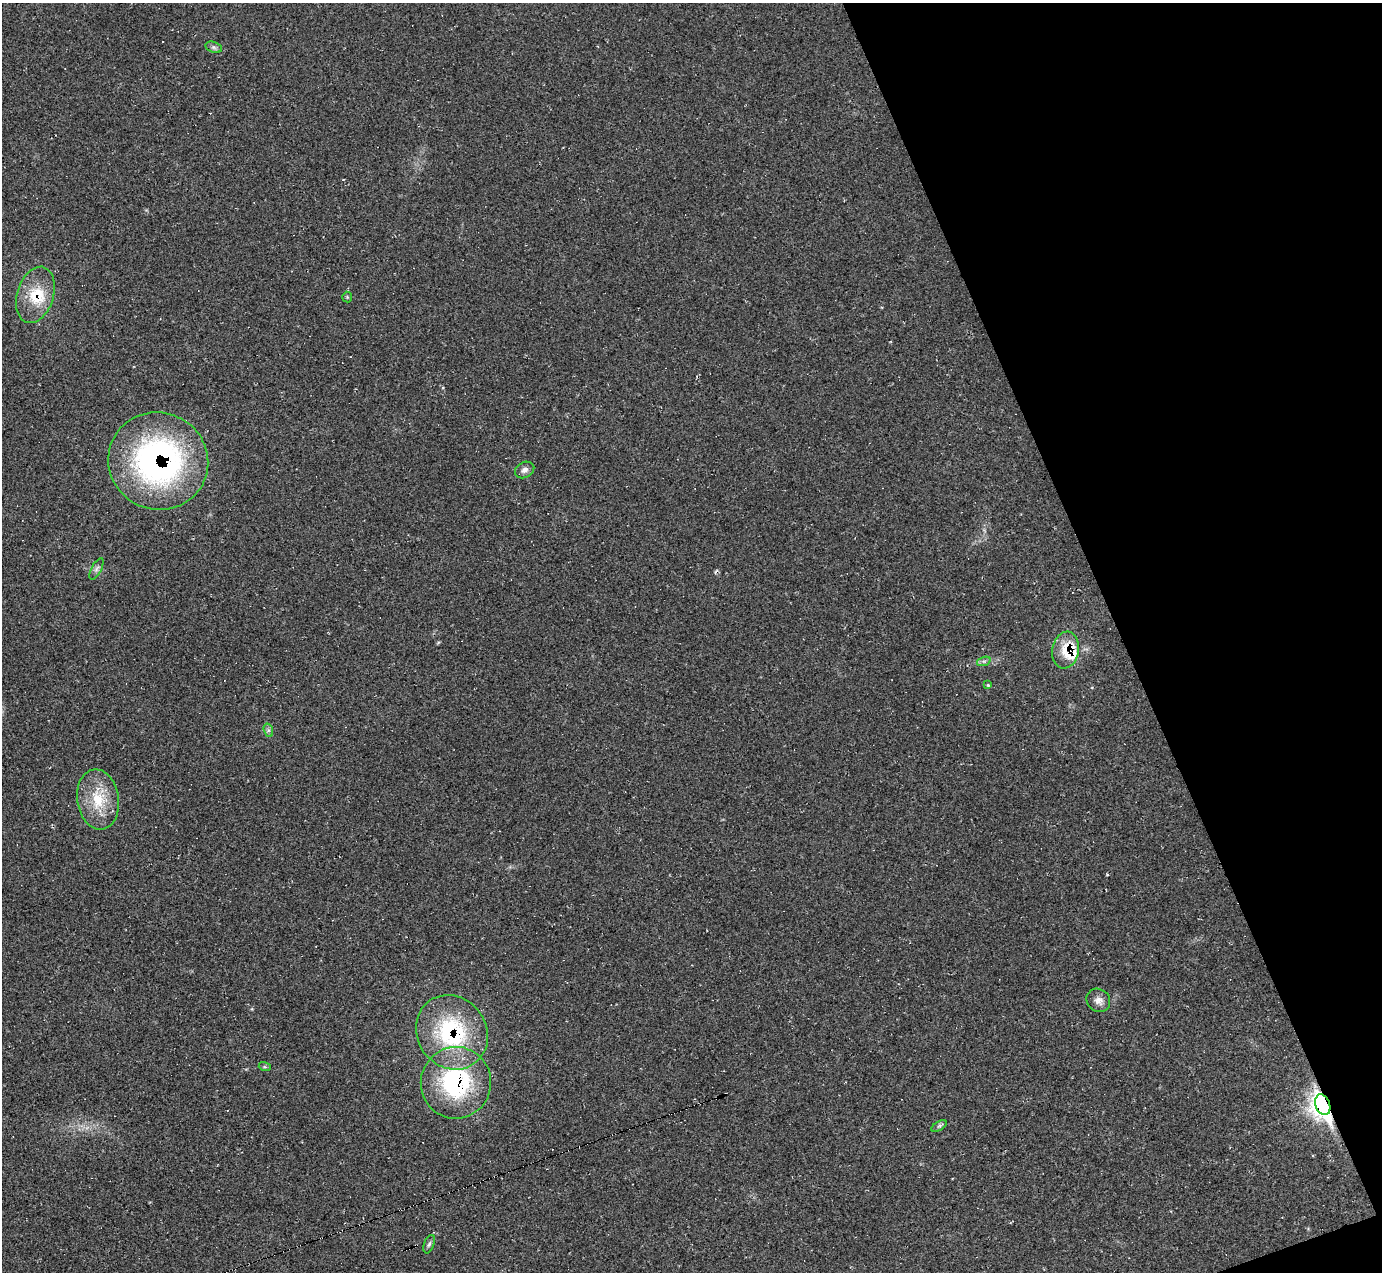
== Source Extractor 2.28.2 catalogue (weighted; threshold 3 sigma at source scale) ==
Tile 12 of 4 x 4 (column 4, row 3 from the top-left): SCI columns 4149-5528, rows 1550-2819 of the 5528 x 5512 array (HDU 1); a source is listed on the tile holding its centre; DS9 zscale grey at full resolution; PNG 1384 x 1274 px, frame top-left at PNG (2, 3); each listed source drawn as its Kron ellipse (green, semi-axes under 4 px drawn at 4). Shown black and unused: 19% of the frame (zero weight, under 2 of 3 exposures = <1% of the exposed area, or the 3 px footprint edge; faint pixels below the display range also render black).
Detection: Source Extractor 2.28.2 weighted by HDU 2 'WHT'; one run over the whole footprint, this tile lists its part. Background 0.05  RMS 0.0067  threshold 0.0303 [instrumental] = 3 sigma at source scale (4.5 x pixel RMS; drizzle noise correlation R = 1.50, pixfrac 1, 0.05/0.05 arcsec/px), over >= 5 px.
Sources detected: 24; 2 cosmic-ray / hot-pixel residue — neither listed nor drawn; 4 inside a brighter listed object's ellipse — not listed separately; the other 18 listed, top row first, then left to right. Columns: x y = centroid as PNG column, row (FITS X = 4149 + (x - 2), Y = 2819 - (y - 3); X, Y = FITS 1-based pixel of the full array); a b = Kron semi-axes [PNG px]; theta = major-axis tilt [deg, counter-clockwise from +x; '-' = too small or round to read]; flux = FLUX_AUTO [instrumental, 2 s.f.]
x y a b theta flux
214 47 8 5 -20 1.7
35 295 29 18 72 22
347 297 5 5 - 0.79
158 461 50 48 -24 200
525 470 10 7 27 2.9
96 569 12 5 64 2.2
1066 650 18 13 80 13
984 661 7 4 18 1.6
988 685 4 4 - 0.74
268 730 7 4 -72 1.4
98 799 30 21 -81 23
1098 1000 12 11 - 4.5
452 1032 38 34 -55 74
265 1067 6 4 -18 0.89
456 1083 36 35 - 83
1323 1105 10 7 -68 530
939 1126 9 3 31 1.3
429 1244 9 5 70 1.7
Overlapping masked pixels (flux is a lower limit): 6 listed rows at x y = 35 295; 158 461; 1066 650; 452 1032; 456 1083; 1323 1105